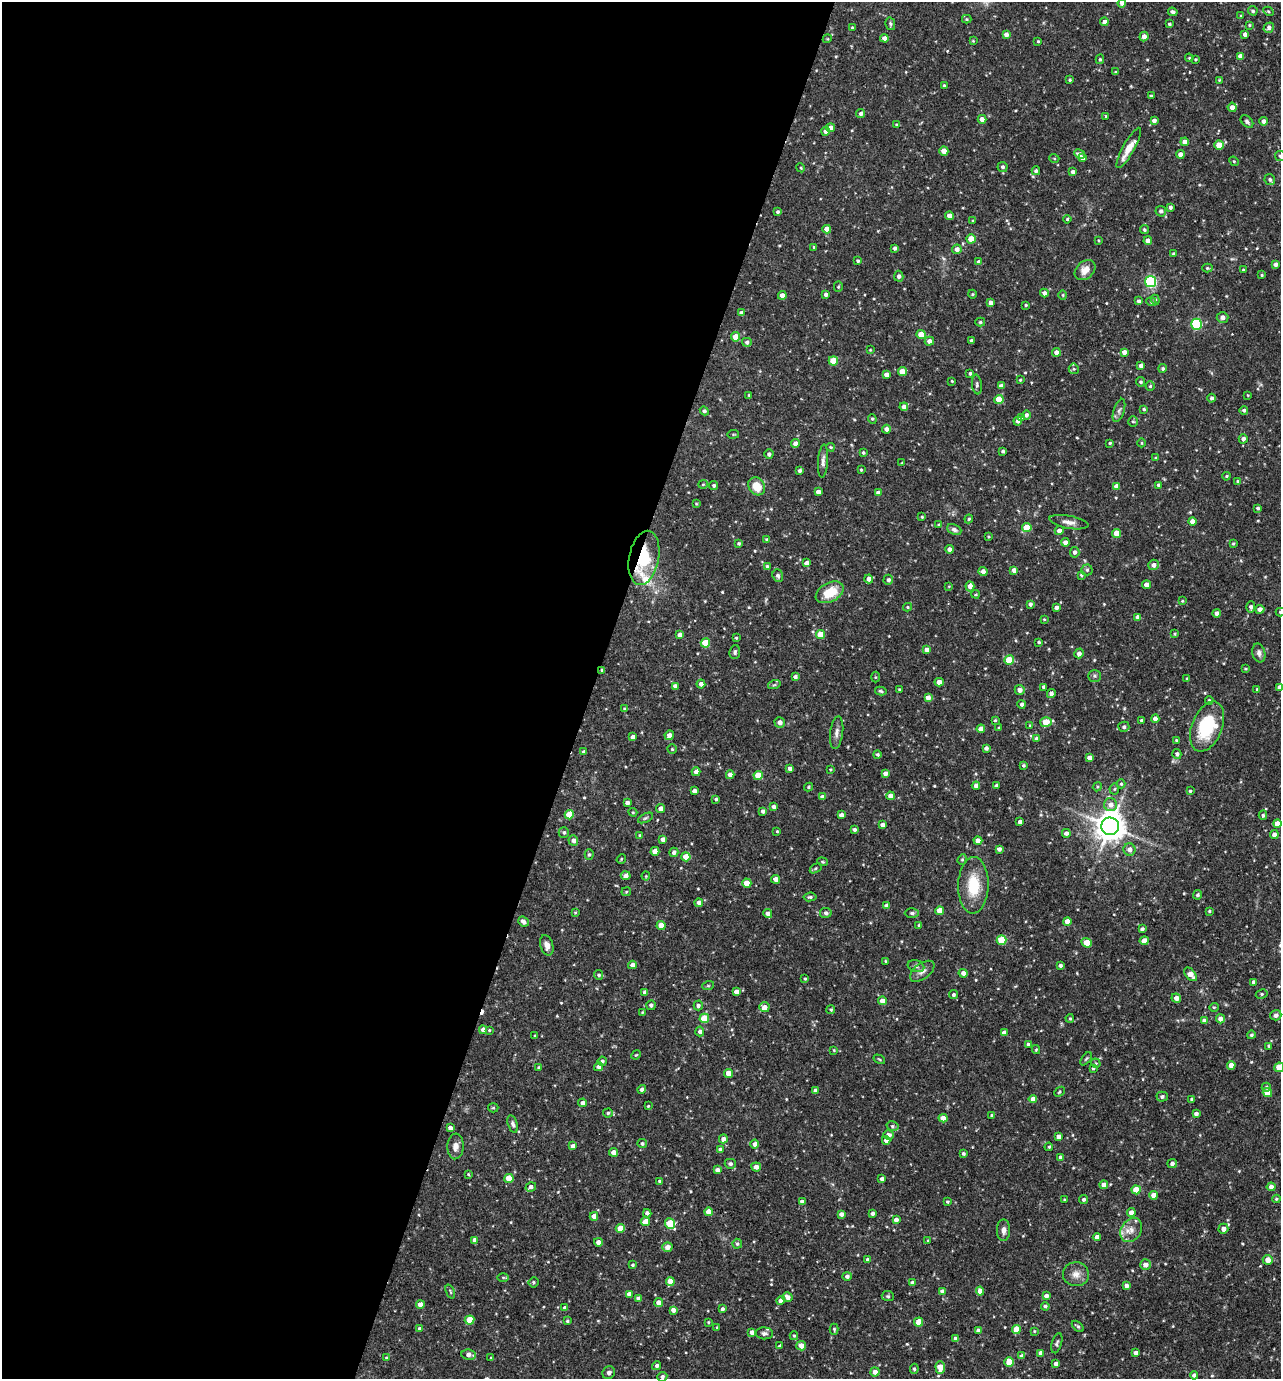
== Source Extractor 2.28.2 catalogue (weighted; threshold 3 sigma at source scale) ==
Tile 5 of 4 x 4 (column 1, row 2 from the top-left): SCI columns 270-1548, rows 2755-4131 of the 5524 x 5509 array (HDU 1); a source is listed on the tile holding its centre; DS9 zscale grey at full resolution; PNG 1283 x 1381 px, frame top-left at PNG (2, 2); each listed source drawn as its Kron ellipse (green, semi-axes under 4 px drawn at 4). Shown black and unused: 46% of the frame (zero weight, under 2 of 3 exposures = <1% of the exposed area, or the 3 px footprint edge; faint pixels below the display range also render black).
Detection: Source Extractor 2.28.2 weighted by HDU 2 'WHT'; one run over the whole footprint, this tile lists its part. Background 0.0916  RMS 0.0055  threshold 0.0249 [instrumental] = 3 sigma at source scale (4.5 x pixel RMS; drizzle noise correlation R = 1.50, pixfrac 1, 0.05/0.05 arcsec/px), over >= 5 px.
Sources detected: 547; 1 cosmic-ray / hot-pixel residue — neither listed nor drawn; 5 inside a brighter listed object's ellipse — not listed separately; of the other 541, all 500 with FLUX_AUTO >= 0.464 (the completeness limit of this list) listed and drawn (41 fainter detections not listed), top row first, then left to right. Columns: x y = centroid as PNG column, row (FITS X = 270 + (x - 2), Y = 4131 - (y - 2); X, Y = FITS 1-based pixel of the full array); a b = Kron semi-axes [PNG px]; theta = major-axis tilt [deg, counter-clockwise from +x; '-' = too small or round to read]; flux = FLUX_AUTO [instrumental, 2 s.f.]
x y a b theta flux
1122 3 4 4 - 2.7
1253 11 5 4 - 1.1
1268 11 5 3 - 0.62
1173 12 5 3 - 1.6
1241 16 3 3 - 0.79
967 19 5 4 - 0.57
1104 22 4 4 - 2.2
890 24 6 5 - 0.92
1169 24 3 3 - 0.76
1249 25 3 3 - 0.55
852 28 3 2 - 0.62
1269 28 5 5 - 2
1245 34 4 4 - 1.6
1006 35 4 4 - 2.3
1144 36 5 4 - 2.9
884 38 4 4 - 2.5
827 39 4 3 - 0.48
973 41 4 4 - 0.47
1038 41 3 3 - 0.66
1240 56 4 4 - 3.3
1189 58 4 4 - 0.63
1100 59 5 4 - 0.83
1196 59 4 4 - 0.57
1115 72 4 4 - 0.55
1070 80 3 3 - 0.71
1219 80 3 3 - 0.5
944 86 4 3 - 0.97
1151 96 3 3 - 0.78
1232 107 4 4 - 2.9
861 114 4 4 - 1.5
1106 116 4 3 - 0.49
982 119 4 4 - 2.6
1154 120 4 4 - 2
1247 121 7 5 -45 1.3
1263 121 4 4 - 1.9
897 125 4 3 - 1.3
831 128 4 4 - 2.9
825 131 4 4 - 2.4
1185 142 4 4 - 3.5
1219 145 4 4 - 9.5
1129 148 23 6 61 7.5
944 151 4 4 - 6.5
1080 154 6 4 -28 2.4
1180 154 4 4 - 3.1
1280 156 5 5 - 0.87
1054 158 5 3 - 0.57
1082 158 4 4 - 2.6
1234 161 5 4 - 0.7
1002 167 5 5 - 1.2
801 168 4 3 - 0.58
1036 171 4 4 - 1.3
1073 172 4 4 - 2.2
1270 179 5 5 - 1.2
1170 207 4 3 - 1.6
1161 211 5 5 - 1.7
777 212 4 3 - 1.1
949 216 4 4 - 3.7
1067 219 4 4 - 0.73
973 220 3 3 - 0.5
827 229 4 4 - 4.5
1144 230 4 4 - 0.8
971 239 4 4 - 8.5
1098 240 4 3 - 0.51
1148 241 4 4 - 3.3
814 247 3 3 - 0.78
895 248 3 3 - 1.5
957 249 5 4 - 2.6
1174 254 4 3 - 1.4
858 261 4 3 - 1
979 262 4 4 - 2.4
1275 264 4 4 - 1.8
1207 268 5 4 - 0.71
1085 270 11 8 42 5.2
1243 270 4 3 - 0.53
1262 275 3 3 - 0.55
899 276 5 4 - 1.6
1150 282 5 5 - 63
838 287 5 4 - 0.73
1044 293 4 3 - 2.1
826 294 4 4 - 1.7
972 294 4 4 - 0.59
782 295 4 4 - 3.5
1063 295 4 4 - 0.61
1155 300 5 4 - 0.72
1139 301 4 4 - 1.3
1151 302 5 4 - 0.7
990 303 4 4 - 2.4
1026 305 3 3 - 0.65
741 313 4 4 - 2.2
1223 317 6 5 - 1.9
980 322 5 4 - 1
1196 324 5 5 - 37
921 334 4 4 - 7.3
736 337 4 4 - 10
971 340 3 3 - 0.94
929 341 4 4 - 2.9
747 342 5 4 - 1.5
870 350 4 3 - 0.48
1056 352 4 4 - 3
1124 352 4 4 - 2.6
833 361 4 4 - 13
1141 366 4 4 - 2.8
1163 368 4 4 - 0.93
1074 369 5 5 - 0.78
902 372 4 4 - 9.6
970 373 3 3 - 0.87
887 375 4 4 - 3.5
1020 380 3 3 - 0.54
952 381 3 2 - 0.53
1141 382 5 4 - 0.82
977 384 10 5 -82 1.3
1001 386 4 4 - 2.3
1150 386 4 4 - 0.8
749 395 3 3 - 0.53
1248 395 3 3 - 0.47
1212 398 4 4 - 1.6
999 399 4 4 - 12
904 407 4 4 - 2.7
1144 409 4 3 - 0.9
1119 410 12 5 72 1.9
1244 410 4 4 - 1
704 411 4 4 - 1.4
1026 415 4 4 - 1.6
1021 418 4 4 - 2.7
872 419 5 4 - 0.72
1018 421 4 4 - 2
1133 422 5 5 - 0.79
887 429 4 4 - 2.3
733 434 6 3 8 0.51
1243 439 4 4 - 2.4
795 443 4 4 - 2.6
1110 443 3 3 - 0.69
1141 443 4 3 - 0.49
831 447 4 3 - 0.74
1003 451 4 3 - 1.1
863 452 3 3 - 0.85
769 454 5 4 - 1.4
1156 458 4 3 - 0.66
823 461 16 5 86 2.4
902 463 4 3 - 0.61
861 470 3 3 - 0.72
800 471 4 3 - 1.3
1226 476 4 3 - 0.7
1238 482 4 4 - 1.4
703 484 5 4 - 0.65
1159 485 4 3 - 1.5
714 486 4 4 - 1.1
757 486 9 8 - 8.6
1116 486 4 4 - 3.4
818 492 4 4 - 2.7
878 493 4 4 - 2.6
696 504 4 3 - 0.53
1258 508 4 3 - 1
922 517 4 4 - 0.59
969 519 4 3 - 0.6
1192 521 4 4 - 4.2
1069 522 20 6 -10 3.3
939 525 4 4 - 0.69
1027 528 5 4 - 16
954 530 7 5 -23 1.8
1059 531 4 4 - 2.6
1117 533 4 4 - 7.7
988 537 3 3 - 0.59
767 540 4 4 - 0.74
1065 542 4 4 - 2.7
739 543 4 3 - 0.96
1233 543 3 3 - 0.61
949 549 4 4 - 2.5
1075 552 5 4 - 1.6
644 558 27 15 79 20
806 563 4 4 - 2.6
1154 565 5 5 - 2.6
767 566 4 3 - 0.97
1014 570 4 4 - 2.4
1087 570 5 5 - 0.92
983 571 4 4 - 2.6
1081 575 4 3 - 0.7
778 576 6 5 - 1.3
869 579 4 4 - 2.6
888 580 5 5 - 1.7
1146 585 4 4 - 4.3
949 586 4 3 - 0.47
970 586 5 4 - 2.9
830 592 15 9 27 13
976 594 4 3 - 0.58
1182 601 3 3 - 0.55
1030 604 4 3 - 1.4
907 607 4 4 - 0.63
1251 607 6 4 88 1.7
1056 608 4 4 - 2
1260 609 4 4 - 2.7
1280 612 5 4 - 0.86
1217 613 4 4 - 2.2
1138 617 4 4 - 2.5
1044 619 3 2 - 0.47
820 634 4 4 - 9.3
1175 634 4 3 - 0.56
680 635 4 4 - 2.6
736 638 3 2 - 0.55
1039 642 3 3 - 0.81
705 643 4 4 - 16
926 649 4 4 - 2.3
735 652 7 5 83 1.2
1079 653 5 4 - 2.3
1259 653 9 6 -76 2
1009 660 4 4 - 16
1245 669 4 3 - 0.54
602 670 3 3 - 0.85
1095 676 6 5 - 1
795 677 4 3 - 1.7
875 677 5 3 - 0.54
1187 678 3 3 - 0.47
939 682 4 4 - 4.4
701 684 4 4 - 2.6
774 685 6 4 18 0.8
675 686 4 4 - 1.8
1044 687 4 4 - 1.5
1280 687 4 4 - 2.2
899 689 3 2 - 0.64
1257 689 3 3 - 0.67
1020 690 5 5 - 2.8
881 691 6 3 -12 1
1051 693 4 4 - 1.6
928 698 4 4 - 3.3
1209 700 4 4 - 0.83
1022 704 4 4 - 1.5
624 709 4 4 - 0.68
1155 719 4 4 - 2.5
995 720 3 3 - 0.63
1142 720 3 3 - 1.4
780 722 5 5 - 3
1046 722 6 4 18 14
1030 726 4 3 - 0.74
1124 727 5 5 - 1.4
1207 727 26 15 68 30
999 728 3 3 - 0.6
981 729 4 4 - 5.1
837 733 16 6 82 2.8
669 735 5 4 - 2.9
633 737 4 4 - 2.4
1037 739 4 4 - 2.8
1176 740 4 4 - 0.55
986 748 4 3 - 1.6
672 749 4 4 - 0.66
583 752 4 3 - 1.3
877 754 4 4 - 0.9
1177 754 5 4 - 1.3
1089 758 4 4 - 2.9
1023 765 4 4 - 0.96
790 768 4 3 - 2.4
830 769 3 3 - 0.55
696 772 4 4 - 2.6
885 773 4 4 - 2.6
730 775 4 4 - 3.3
758 775 4 4 - 11
1121 784 4 4 - 0.8
976 786 4 4 - 2.7
996 786 3 3 - 1.3
808 787 4 3 - 0.74
1097 787 5 3 - 0.57
1114 789 5 5 - 0.71
694 791 4 4 - 2.2
1190 791 4 4 - 0.76
890 796 4 4 - 3.4
822 797 4 4 - 2.4
716 799 3 3 - 0.91
627 803 4 4 - 2.2
1111 805 6 6 - 3.2
774 807 4 4 - 2.2
661 809 4 4 - 2.5
763 811 4 4 - 1.5
633 812 4 4 - 0.62
569 815 4 4 - 13
841 815 4 4 - 3
1263 815 4 4 - 0.9
645 818 8 4 27 0.96
1020 822 4 4 - 2.5
1277 824 4 4 - 5.2
883 825 4 4 - 2.8
1110 826 9 9 - 910
854 829 4 3 - 1.4
777 831 3 3 - 0.56
564 832 5 5 - 1.2
1066 833 4 4 - 2.3
640 835 4 3 - 0.62
1274 835 4 4 - 2.4
663 839 4 4 - 2.8
573 840 5 5 - 2.5
978 841 4 4 - 3.8
999 849 4 4 - 1.9
1129 850 6 6 - 3
655 851 4 4 - 5.7
674 852 4 4 - 1.9
589 855 5 4 - 0.96
686 857 4 4 - 7.6
621 859 5 4 - 0.6
962 859 5 4 - 0.82
822 862 5 4 - 0.64
816 868 6 4 33 0.65
626 876 5 4 - 3
646 876 4 4 - 0.48
775 879 4 4 - 3.3
747 883 4 4 - 6.9
973 885 28 15 88 18
626 892 5 4 - 0.64
1197 895 5 4 - 0.98
810 897 6 4 6 1
699 903 4 4 - 2.5
887 906 4 4 - 3.4
940 911 4 4 - 6.2
1209 911 3 3 - 0.69
575 912 4 3 - 0.5
768 913 4 4 - 2.6
826 913 6 5 - 1.1
912 913 7 5 0 1.2
1067 921 4 4 - 4.2
523 922 5 4 - 2.2
919 925 4 4 - 0.72
661 926 4 4 - 5.6
1142 929 4 3 - 1.3
1002 940 5 5 - 20
1144 941 4 4 - 6.3
1087 943 5 4 - 10
547 945 10 6 -74 3.3
886 961 4 3 - 0.66
632 965 4 4 - 2.7
1060 965 4 3 - 1.5
916 966 8 5 -17 1.3
922 971 14 8 37 2.9
963 973 4 4 - 2.5
1190 974 8 5 -47 4.9
599 975 5 4 - 1
805 979 3 3 - 0.62
1254 982 4 4 - 2.7
708 986 6 4 18 0.62
645 992 4 4 - 2.3
736 992 4 4 - 2.9
1262 994 6 4 27 0.93
954 995 4 4 - 1.3
1176 998 5 4 - 2.8
882 1001 4 4 - 4.8
651 1005 5 4 - 1.6
698 1005 5 4 - 1.2
764 1007 5 5 - 3.9
1214 1007 5 4 - 0.59
831 1009 4 4 - 0.81
642 1012 3 3 - 0.49
1276 1015 5 5 - 1.5
704 1018 5 4 - 16
1070 1018 4 3 - 0.78
1220 1019 4 4 - 2.9
1204 1021 4 4 - 2.9
483 1030 4 4 - 2.2
489 1030 3 2 - 0.54
700 1031 5 4 - 1.7
1004 1033 4 4 - 2.8
1251 1035 4 4 - 1.1
535 1036 3 3 - 0.67
1028 1044 4 3 - 1.3
1269 1046 4 3 - 0.92
1036 1049 4 4 - 0.59
834 1050 3 2 - 0.48
636 1055 5 4 - 0.55
879 1059 6 3 -30 0.52
1086 1059 7 3 54 0.74
602 1061 4 4 - 1.4
1096 1063 5 3 - 0.46
1231 1065 4 4 - 4.5
538 1067 3 3 - 0.53
599 1067 5 4 - 2.6
1279 1067 5 4 - 8.7
1093 1068 4 3 - 0.83
728 1073 4 4 - 6.2
1266 1087 4 4 - 1.1
642 1089 4 4 - 2.2
815 1090 4 3 - 1.6
1060 1092 6 4 42 0.72
1267 1093 5 4 - 7.7
1162 1097 5 5 - 1.3
1033 1099 4 4 - 3.3
1192 1099 4 3 - 0.94
583 1103 4 4 - 2.6
648 1106 3 3 - 0.57
493 1108 5 4 - 0.67
608 1113 5 4 - 0.91
1196 1114 4 4 - 2
992 1115 4 3 - 1.2
943 1118 4 4 - 4
513 1124 9 5 -73 1.5
892 1126 6 5 - 1.1
450 1128 4 4 - 2.5
889 1135 5 4 - 2.5
1059 1137 4 4 - 2.4
723 1139 4 4 - 2.9
886 1140 4 4 - 2.4
642 1144 5 4 - 1.1
755 1144 4 4 - 2.8
455 1146 13 8 86 3.4
573 1146 4 4 - 2.7
1049 1147 4 3 - 0.63
720 1149 4 4 - 2
614 1152 4 4 - 4.3
963 1154 3 3 - 1.1
1061 1157 4 4 - 2.2
730 1164 5 5 - 1.5
1172 1164 5 4 - 1.6
756 1167 5 4 - 3
717 1170 4 4 - 2.4
468 1174 4 3 - 0.58
509 1178 4 4 - 11
882 1179 4 3 - 1.7
660 1181 3 3 - 1.1
1104 1185 4 4 - 4.1
531 1187 5 4 - 1.7
1271 1187 4 4 - 2.6
1136 1190 4 4 - 11
1154 1195 4 4 - 6.1
1276 1199 4 4 - 0.68
1064 1200 3 3 - 0.5
1084 1200 4 4 - 1.2
802 1201 4 3 - 1.9
947 1202 3 3 - 0.85
709 1212 4 4 - 7
1131 1212 4 4 - 3
647 1213 4 4 - 1.8
872 1213 3 3 - 1.5
841 1214 4 4 - 2.4
594 1216 4 4 - 3.9
896 1220 4 4 - 2.4
645 1222 5 4 - 6.2
670 1224 5 5 - 20
620 1228 4 4 - 7.6
1223 1229 5 5 - 3
1003 1230 11 6 89 2.5
1131 1230 13 10 55 5
1097 1237 4 4 - 2.7
475 1240 4 4 - 2.7
928 1241 4 3 - 0.47
598 1242 4 4 - 3.6
737 1244 5 5 - 1.1
667 1247 5 4 - 3.7
868 1260 4 4 - 2.1
1268 1260 5 5 - 4.8
633 1265 4 3 - 0.81
1145 1265 5 5 - 3.1
1076 1274 13 12 - 4.5
847 1276 4 4 - 1.8
503 1278 6 4 -1 0.8
670 1281 4 4 - 6.6
533 1282 5 5 - 0.92
912 1283 4 4 - 1.8
1126 1286 4 4 - 2.3
450 1291 7 3 -68 0.67
942 1291 4 4 - 2
980 1291 4 4 - 3.4
629 1294 4 4 - 2.9
888 1296 6 5 - 0.85
1046 1296 4 4 - 2.3
787 1297 5 4 - 2.9
638 1298 4 4 - 2.6
781 1300 4 4 - 2.7
659 1302 4 4 - 3.7
420 1304 4 4 - 4.2
1045 1306 4 4 - 1.1
565 1308 4 4 - 1.7
722 1309 4 3 - 1.5
673 1310 4 4 - 2.5
470 1320 5 4 - 11
567 1321 3 3 - 0.75
708 1322 4 3 - 0.62
919 1322 4 4 - 8.7
1078 1326 7 4 -40 0.9
717 1327 3 3 - 0.55
420 1329 4 4 - 2.4
834 1329 5 4 - 0.73
1016 1330 4 4 - 8.7
979 1331 4 4 - 2.8
1034 1331 4 3 - 0.48
752 1332 4 4 - 2.5
764 1333 9 6 -1 1.5
794 1336 4 4 - 0.73
956 1339 4 4 - 2.5
1057 1343 10 5 75 1.2
780 1346 3 3 - 1.1
801 1346 5 4 - 4.7
1041 1353 4 4 - 2.5
1136 1353 4 4 - 2.2
469 1355 7 5 -8 3
1022 1356 4 4 - 1.8
386 1358 4 3 - 0.53
491 1358 3 3 - 0.69
1009 1362 4 4 - 11
1056 1364 4 4 - 1.9
657 1366 4 4 - 1.5
940 1367 6 4 -87 8.5
914 1369 5 4 - 1.1
875 1372 4 4 - 2.7
609 1373 7 6 - 1.7
1194 1375 4 4 - 1.7
662 1377 5 4 - 1.5
Overlapping masked pixels (flux is a lower limit): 2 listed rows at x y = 644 558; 602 670
Isophote crosses this tile's border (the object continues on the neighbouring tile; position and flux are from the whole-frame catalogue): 5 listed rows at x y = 1122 3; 1280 156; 1280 612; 1280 687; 1279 1067